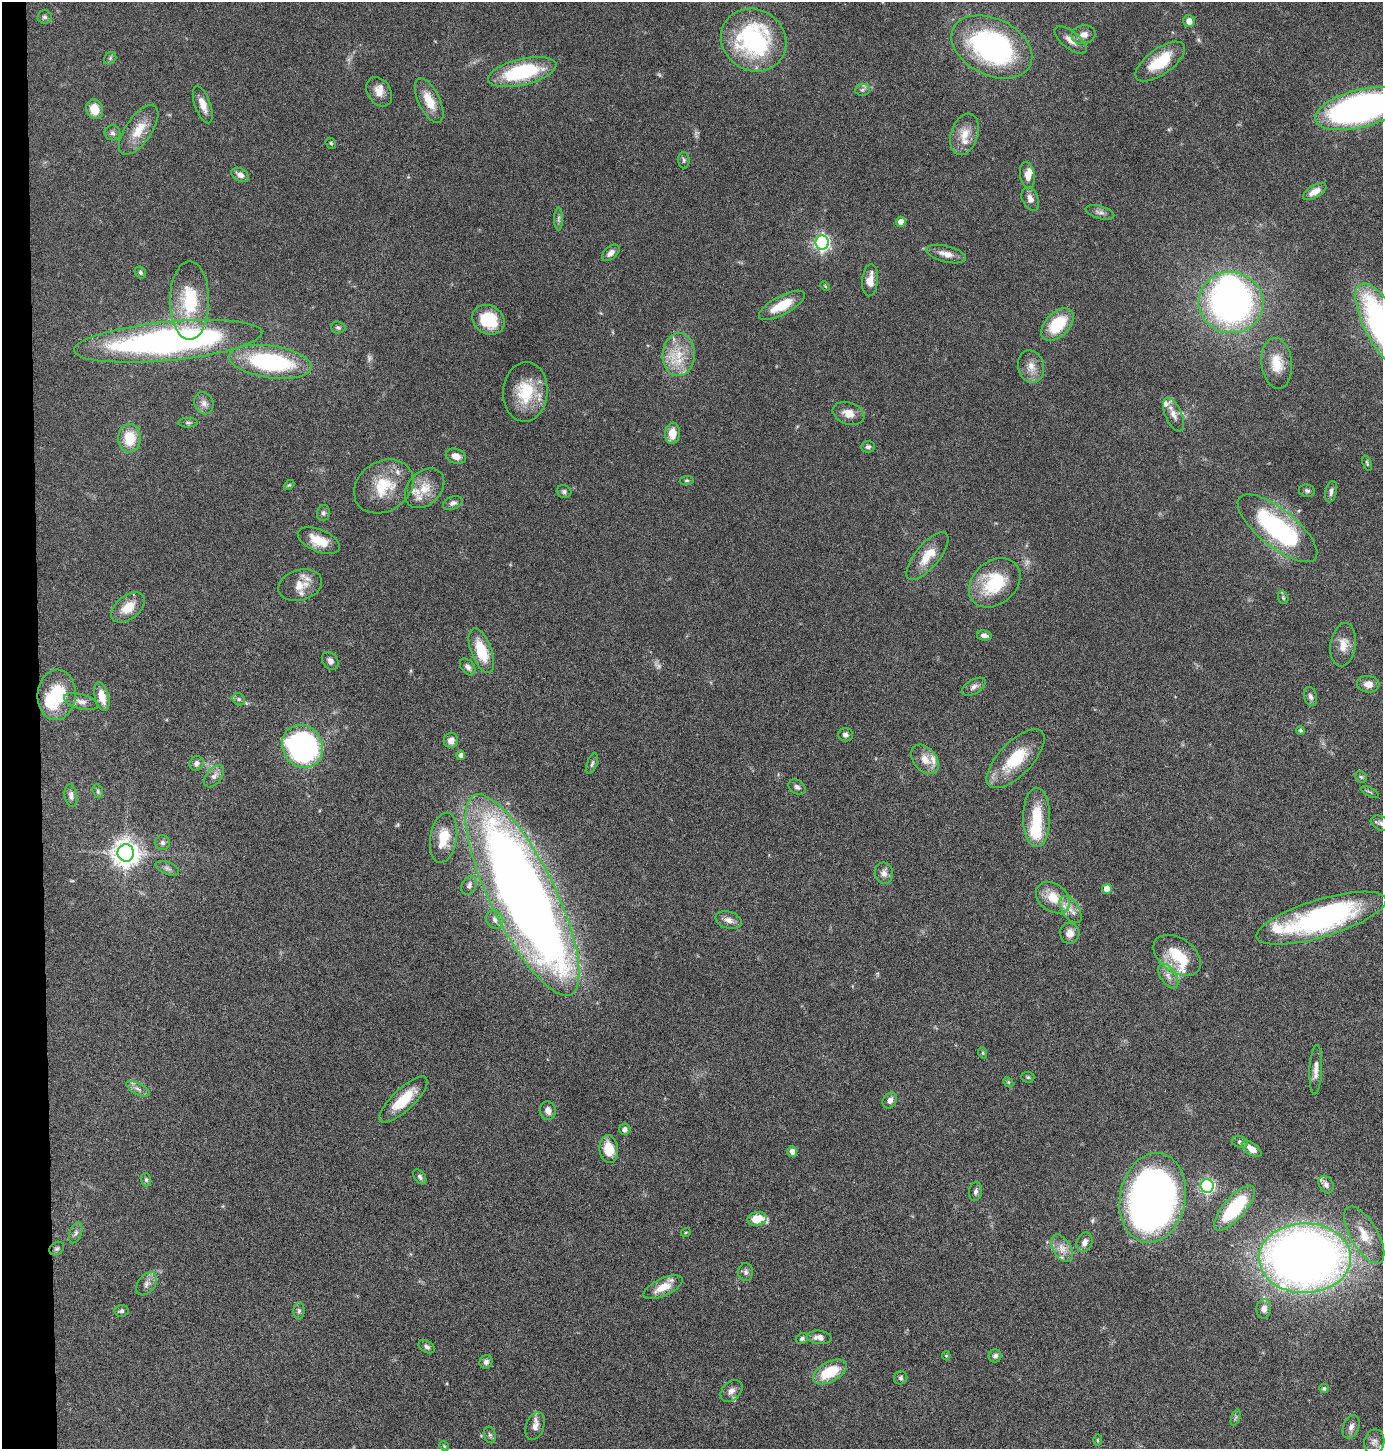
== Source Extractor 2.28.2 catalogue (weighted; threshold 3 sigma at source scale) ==
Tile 4 of 3 x 3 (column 1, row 2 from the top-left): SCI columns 127-1507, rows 1448-2894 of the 4372 x 4345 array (HDU 1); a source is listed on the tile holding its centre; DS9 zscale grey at full resolution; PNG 1385 x 1451 px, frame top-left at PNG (2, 2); each listed source drawn as its Kron ellipse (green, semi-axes under 4 px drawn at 4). Shown black and unused: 3% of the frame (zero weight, under 4 of 8 exposures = <1% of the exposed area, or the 3 px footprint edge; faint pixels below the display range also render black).
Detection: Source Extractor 2.28.2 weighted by HDU 2 'WHT'; one run over the whole footprint, this tile lists its part. Background 0.0423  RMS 0.0035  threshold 0.0143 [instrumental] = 3 sigma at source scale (4.09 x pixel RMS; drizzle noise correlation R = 1.36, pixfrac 0.8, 0.05/0.05 arcsec/px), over >= 5 px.
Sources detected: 190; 3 too faint to see at this stretch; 4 inside a brighter object's white glare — neither listed nor drawn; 16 inside a brighter listed object's ellipse — not listed separately; the other 167 listed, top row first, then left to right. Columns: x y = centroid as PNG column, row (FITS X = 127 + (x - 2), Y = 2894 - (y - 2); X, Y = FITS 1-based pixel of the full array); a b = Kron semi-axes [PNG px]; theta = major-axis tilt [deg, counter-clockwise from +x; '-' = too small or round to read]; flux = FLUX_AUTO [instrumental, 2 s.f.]
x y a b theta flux
44 17 7 6 - 0.89
1189 21 6 5 - 2.5
1083 35 12 9 11 2.5
754 40 33 30 -33 51
1071 40 19 8 -38 2.9
992 47 43 28 -26 73
110 58 7 5 48 0.6
1160 62 29 13 36 12
522 72 35 13 13 26
862 90 7 6 - 0.8
379 92 16 11 -57 3.2
429 101 24 10 -64 6.3
203 105 19 8 -70 3.3
95 109 10 8 -72 5.2
1360 109 46 18 14 130
139 130 29 13 55 6.7
112 133 8 7 - 1.1
964 134 21 13 71 5.1
331 143 6 4 -48 0.45
684 160 8 5 -87 0.75
240 175 9 6 -27 1.8
1027 175 13 7 -80 2.5
1315 192 13 6 31 3
1030 199 12 8 -66 2
1100 212 15 6 -16 1.4
558 219 11 4 90 0.83
901 222 5 5 - 2.7
822 243 7 6 - 88
611 253 10 6 42 1.7
946 254 20 8 -14 3
140 272 6 5 - 0.64
870 280 16 8 84 3.6
825 286 5 3 - 0.32
190 301 39 19 -90 17
1231 303 32 30 -6 130
782 305 25 9 28 8.5
488 320 17 14 -33 13
1057 324 19 12 46 13
1382 325 47 17 -63 110
338 327 7 6 - 0.74
168 341 94 19 6 140
679 355 21 16 86 9
270 362 42 16 -8 45
1277 363 25 15 -84 7.2
1031 366 16 13 -76 3.6
525 392 30 22 85 14
204 403 11 9 -68 1.8
849 413 16 11 -19 3.5
1173 414 18 8 -67 2.8
188 423 10 5 0 0.68
672 433 10 7 84 4.5
129 438 14 11 89 8.5
868 447 7 5 0 0.87
456 456 10 7 -18 2.4
1367 463 8 3 -70 0.45
687 480 7 4 6 0.46
289 485 6 3 43 0.36
384 486 31 25 33 12
424 488 23 16 46 6
564 491 7 6 - 0.77
1307 491 8 6 -9 0.83
1331 492 11 5 78 1.3
453 503 10 6 20 1.2
323 513 8 6 79 0.85
1277 528 49 19 -39 49
319 541 22 11 -23 6.8
927 556 29 12 50 6.7
995 583 28 21 41 18
300 585 22 15 16 4.9
1283 598 7 5 -69 0.48
128 607 19 11 39 5.9
984 635 7 5 -10 1.5
1343 645 22 12 82 4.3
481 651 23 10 -69 11
330 661 10 7 -56 1.3
468 667 9 6 -50 1.4
1368 684 11 8 -7 2.5
974 687 13 7 30 1.6
57 695 25 19 85 16
1310 696 10 6 -72 1.2
102 697 15 7 -76 4.7
239 699 7 5 -46 0.72
81 702 17 7 -15 2.2
1300 730 4 4 - 0.52
845 735 7 6 - 1.1
451 740 8 7 - 2.2
302 746 22 20 -56 88
461 755 4 4 - 1.3
925 759 17 11 -50 4
1016 759 38 16 46 14
196 763 7 6 - 1.5
592 764 11 5 70 0.84
214 776 13 7 52 1.8
1361 777 6 5 - 0.52
797 787 9 6 -33 1
98 791 7 5 -70 0.58
1370 792 10 3 -26 0.44
71 795 11 6 -82 1.3
1037 817 29 13 90 12
1381 823 11 7 -23 1.3
444 838 25 13 81 8.5
162 843 7 7 - 0.99
126 853 8 8 - 370
167 868 12 6 -22 1.2
884 873 11 9 -79 2
469 885 10 7 69 1.2
1107 889 5 5 - 4.5
522 895 111 32 -64 530
1053 898 19 13 -37 7.2
1070 910 15 8 -56 3
1321 918 67 18 17 76
495 920 9 8 - 1.8
729 920 13 8 -17 2.1
1070 933 10 9 - 2.4
1177 955 26 17 -35 10
1168 976 14 7 -55 2.2
983 1053 6 3 -72 0.41
1316 1070 25 6 87 2.6
1028 1077 6 5 - 0.54
1008 1082 6 4 -46 0.42
138 1089 13 5 -27 1.4
404 1100 31 11 44 10
890 1100 8 6 56 1.8
548 1110 9 8 - 1.9
625 1129 5 5 - 1.3
1240 1142 8 5 -16 0.81
609 1149 14 9 -83 7.5
1252 1149 11 5 -37 3.4
792 1152 5 5 - 1.9
420 1177 8 5 -53 0.8
146 1180 6 5 - 0.61
1326 1184 9 7 -59 1.3
1207 1186 7 6 - 69
976 1191 10 6 81 1.1
1153 1198 45 32 79 220
1234 1208 28 10 49 21
757 1219 9 7 12 5.4
686 1232 5 3 - 0.31
76 1233 11 6 68 1.1
1364 1235 32 13 -59 7.5
1085 1242 10 7 68 1.6
57 1248 8 6 36 0.81
1062 1248 15 9 -59 3
1305 1258 46 35 0 330
746 1272 9 7 -88 1
147 1284 13 8 53 1.8
663 1287 21 8 24 5.4
1264 1309 10 7 86 2.2
121 1311 7 6 - 0.75
299 1311 8 5 90 0.87
819 1337 12 6 -5 2.1
802 1338 6 5 - 0.71
427 1347 9 5 -35 1
946 1356 4 4 - 0.4
995 1356 6 6 - 1.2
486 1362 7 6 - 1.2
830 1372 18 10 28 12
901 1378 7 6 - 0.76
1324 1388 5 4 - 0.57
732 1391 12 9 45 1.9
1236 1418 8 3 71 0.61
535 1426 14 9 70 2.3
1351 1427 12 8 67 1.7
490 1435 8 6 -75 0.8
1097 1440 6 4 -89 0.34
1374 1442 12 10 77 2
444 1446 5 4 - 0.32
Isophote crosses this tile's border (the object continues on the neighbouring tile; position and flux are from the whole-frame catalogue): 3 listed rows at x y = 1360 109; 1382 325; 1381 823